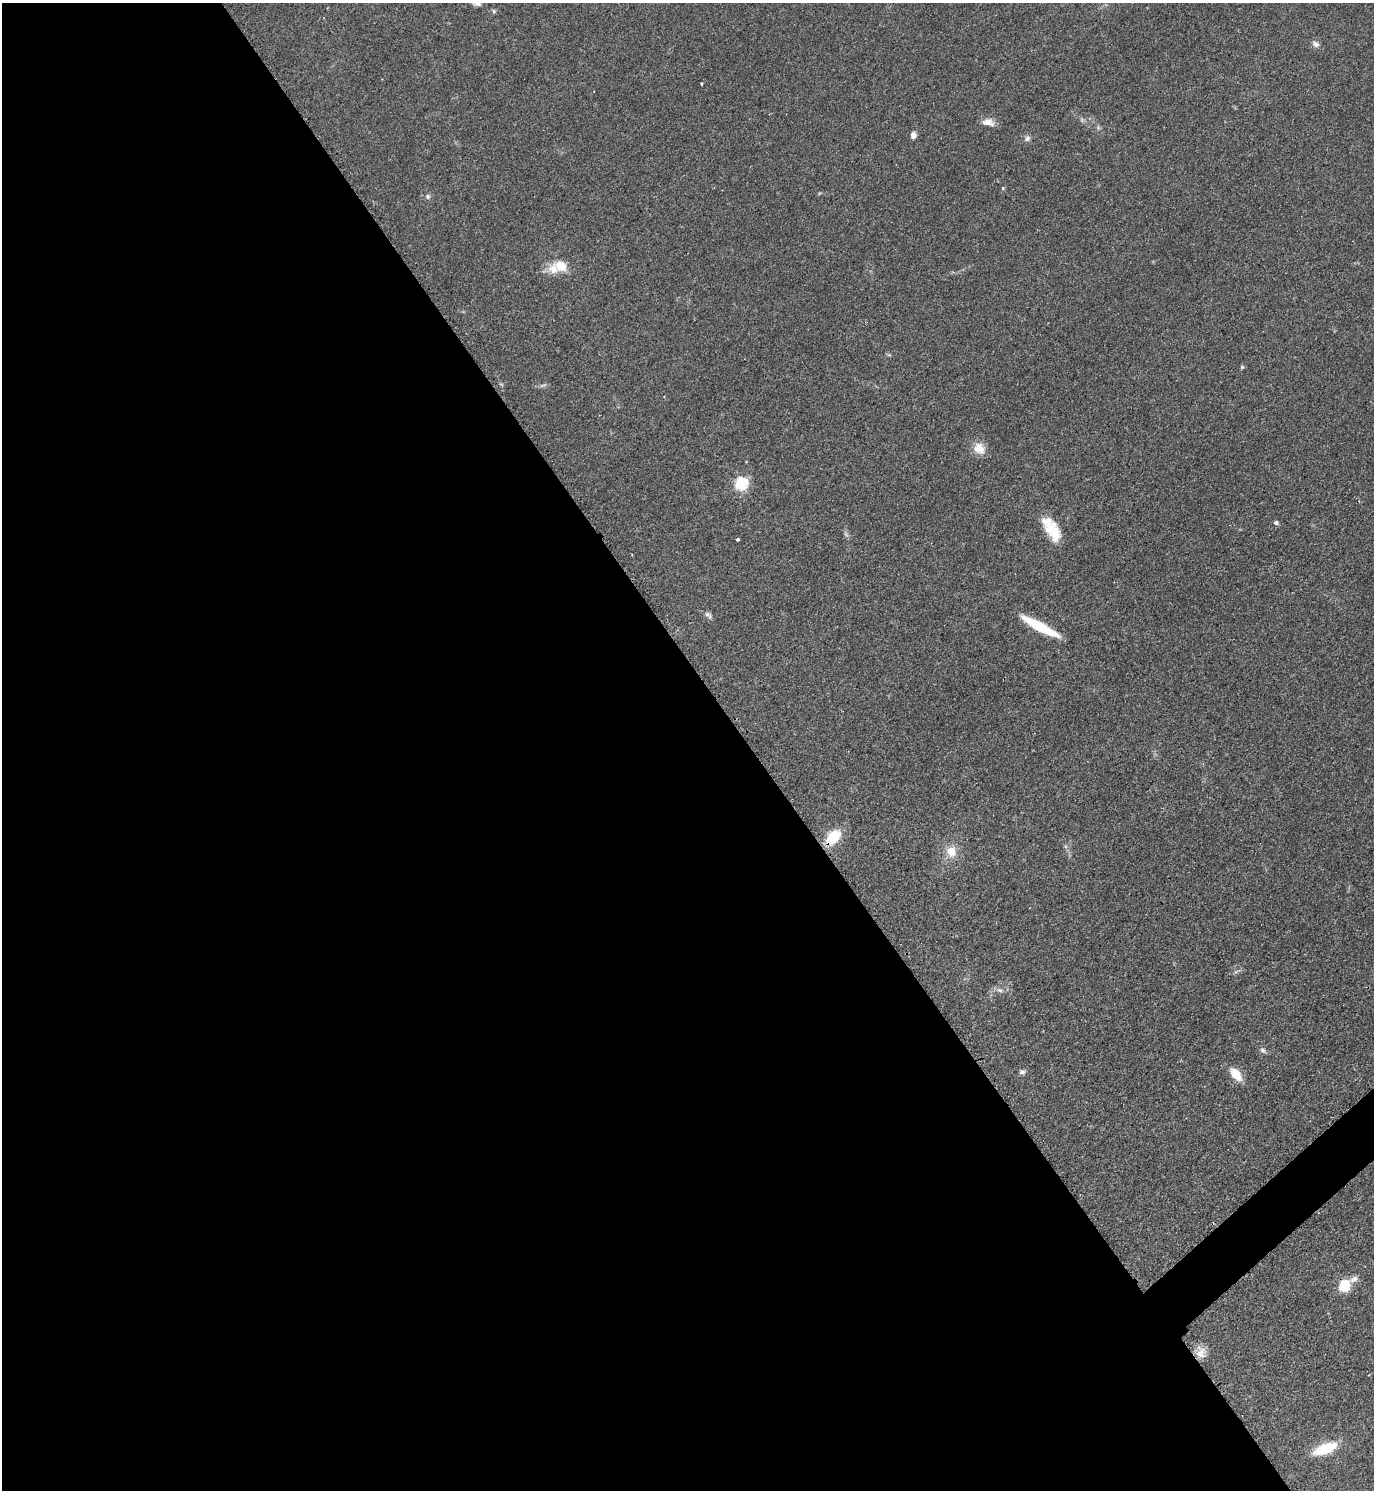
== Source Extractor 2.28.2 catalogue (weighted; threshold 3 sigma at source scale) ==
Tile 9 of 4 x 4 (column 1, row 3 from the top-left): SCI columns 314-1685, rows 1495-2982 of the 5971 x 5974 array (HDU 1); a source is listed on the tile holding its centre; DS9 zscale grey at full resolution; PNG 1376 x 1492 px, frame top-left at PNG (2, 3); no overlay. Shown black and unused: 55% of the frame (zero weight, under 2 of 3 exposures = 1% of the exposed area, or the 3 px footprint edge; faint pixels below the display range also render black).
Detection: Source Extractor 2.28.2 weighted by HDU 2 'WHT'; one run over the whole footprint, this tile lists its part. Background 0.0798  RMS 0.0076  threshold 0.034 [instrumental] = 3 sigma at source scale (4.5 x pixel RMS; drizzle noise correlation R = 1.50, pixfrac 1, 0.05/0.05 arcsec/px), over >= 5 px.
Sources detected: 33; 1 too faint to see at this stretch — not listed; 4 inside a brighter listed object's ellipse — not listed separately; the other 28 listed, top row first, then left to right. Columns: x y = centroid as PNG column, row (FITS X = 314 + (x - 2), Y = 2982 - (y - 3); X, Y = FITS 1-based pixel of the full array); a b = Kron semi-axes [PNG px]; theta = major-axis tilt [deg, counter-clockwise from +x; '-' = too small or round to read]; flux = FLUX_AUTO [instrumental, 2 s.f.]
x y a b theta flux
477 3 14 5 -20 2.8
494 11 6 5 - 1.2
1315 44 10 7 -31 3
701 84 3 2 - 0.72
988 122 16 10 -12 6
913 135 7 6 - 3.9
1027 138 9 7 30 2.5
1003 188 4 4 - 0.8
428 197 7 7 - 2
561 266 18 13 -22 13
1242 367 6 5 - 1
543 385 11 3 15 1.7
979 448 17 14 -49 9
741 483 6 6 - 83
1276 523 6 5 - 1.8
1050 527 22 17 56 14
738 540 3 3 - 1.7
708 615 11 6 -43 2.6
1040 626 40 8 -28 33
833 837 16 10 48 25
951 851 13 12 - 11
1000 990 9 5 -21 2.5
1263 1050 8 6 -57 2.3
1022 1072 8 6 -1 2.2
1236 1074 16 9 -51 13
1345 1286 15 13 56 16
1201 1353 17 12 78 7.6
1326 1449 23 9 20 30
Overlapping masked pixels (flux is a lower limit): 1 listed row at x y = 833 837
Isophote crosses this tile's border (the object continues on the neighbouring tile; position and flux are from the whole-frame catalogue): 1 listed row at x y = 477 3